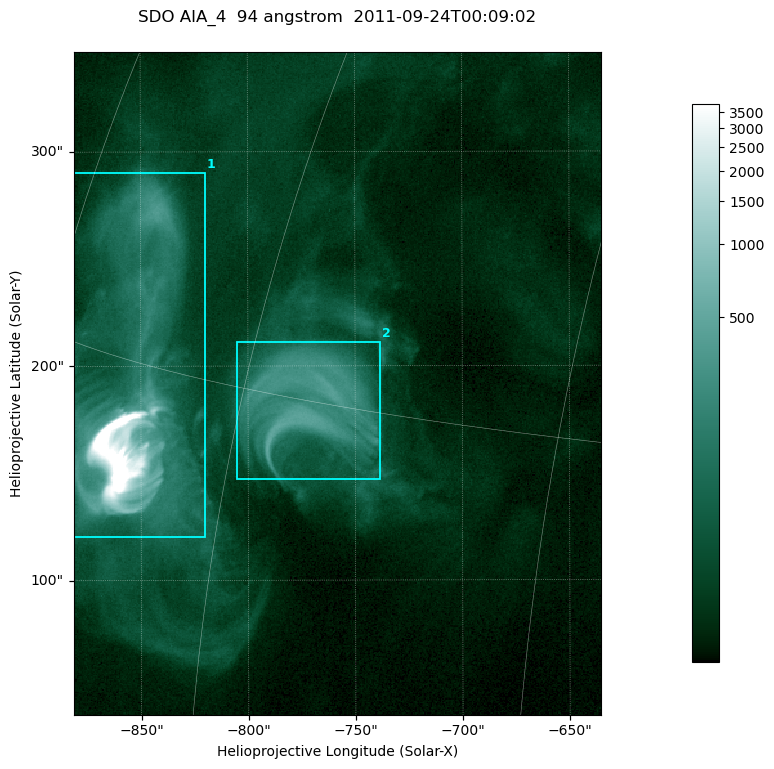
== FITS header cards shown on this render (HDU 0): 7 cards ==
TELESCOP= 'SDO     '           /
INSTRUME= 'AIA_4   '           /
WAVELNTH=                   94 /
WAVEUNIT= 'angstrom'           /
DATE-OBS= '2011-09-24T00:09:02.12' /
CTYPE1  = 'HPLN-TAN'           /
CTYPE2  = 'HPLT-TAN'           /

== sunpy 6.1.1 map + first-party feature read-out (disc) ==
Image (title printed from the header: SDO AIA_4  94 angstrom  2011-09-24T00:09:02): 410 x 515 px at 0.6 arcsec/px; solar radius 956 arcsec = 1594 px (partial field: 2.6% of the solar disc is inside the frame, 100% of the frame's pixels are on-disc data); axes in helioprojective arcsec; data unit not stated in the header (colour bar unlabelled)
Pointing: header CRPIX1/2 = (2058.48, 2043.05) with CRVAL1/2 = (0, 0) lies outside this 410 x 515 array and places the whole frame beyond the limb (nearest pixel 1.41 R_sun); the SolarSoft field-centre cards XCEN/YCEN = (-758.3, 191.8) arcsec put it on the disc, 1310 arcsec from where CRPIX/CRVAL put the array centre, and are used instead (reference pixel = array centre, CRVAL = XCEN/YCEN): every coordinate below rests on XCEN/YCEN
Orientation: roll -0.138 deg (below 1 deg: not rotated)
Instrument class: DISC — disc imager (sunpy class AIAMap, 94 A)
Bright regions (active regions / flare kernels): reference = the on-disc median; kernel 3 px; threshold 5 sigma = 90.6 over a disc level ~19.3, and >= 1.15x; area >= 211 px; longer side >= 5 px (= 3 arcsec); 2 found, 2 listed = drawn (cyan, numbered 1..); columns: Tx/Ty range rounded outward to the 2 arcsec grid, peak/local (2 s.f.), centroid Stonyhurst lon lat
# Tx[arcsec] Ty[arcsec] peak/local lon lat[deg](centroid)
1 -882..-820 120..290 656 -67 +14
2 -806..-738 146..212 26 -56 +15